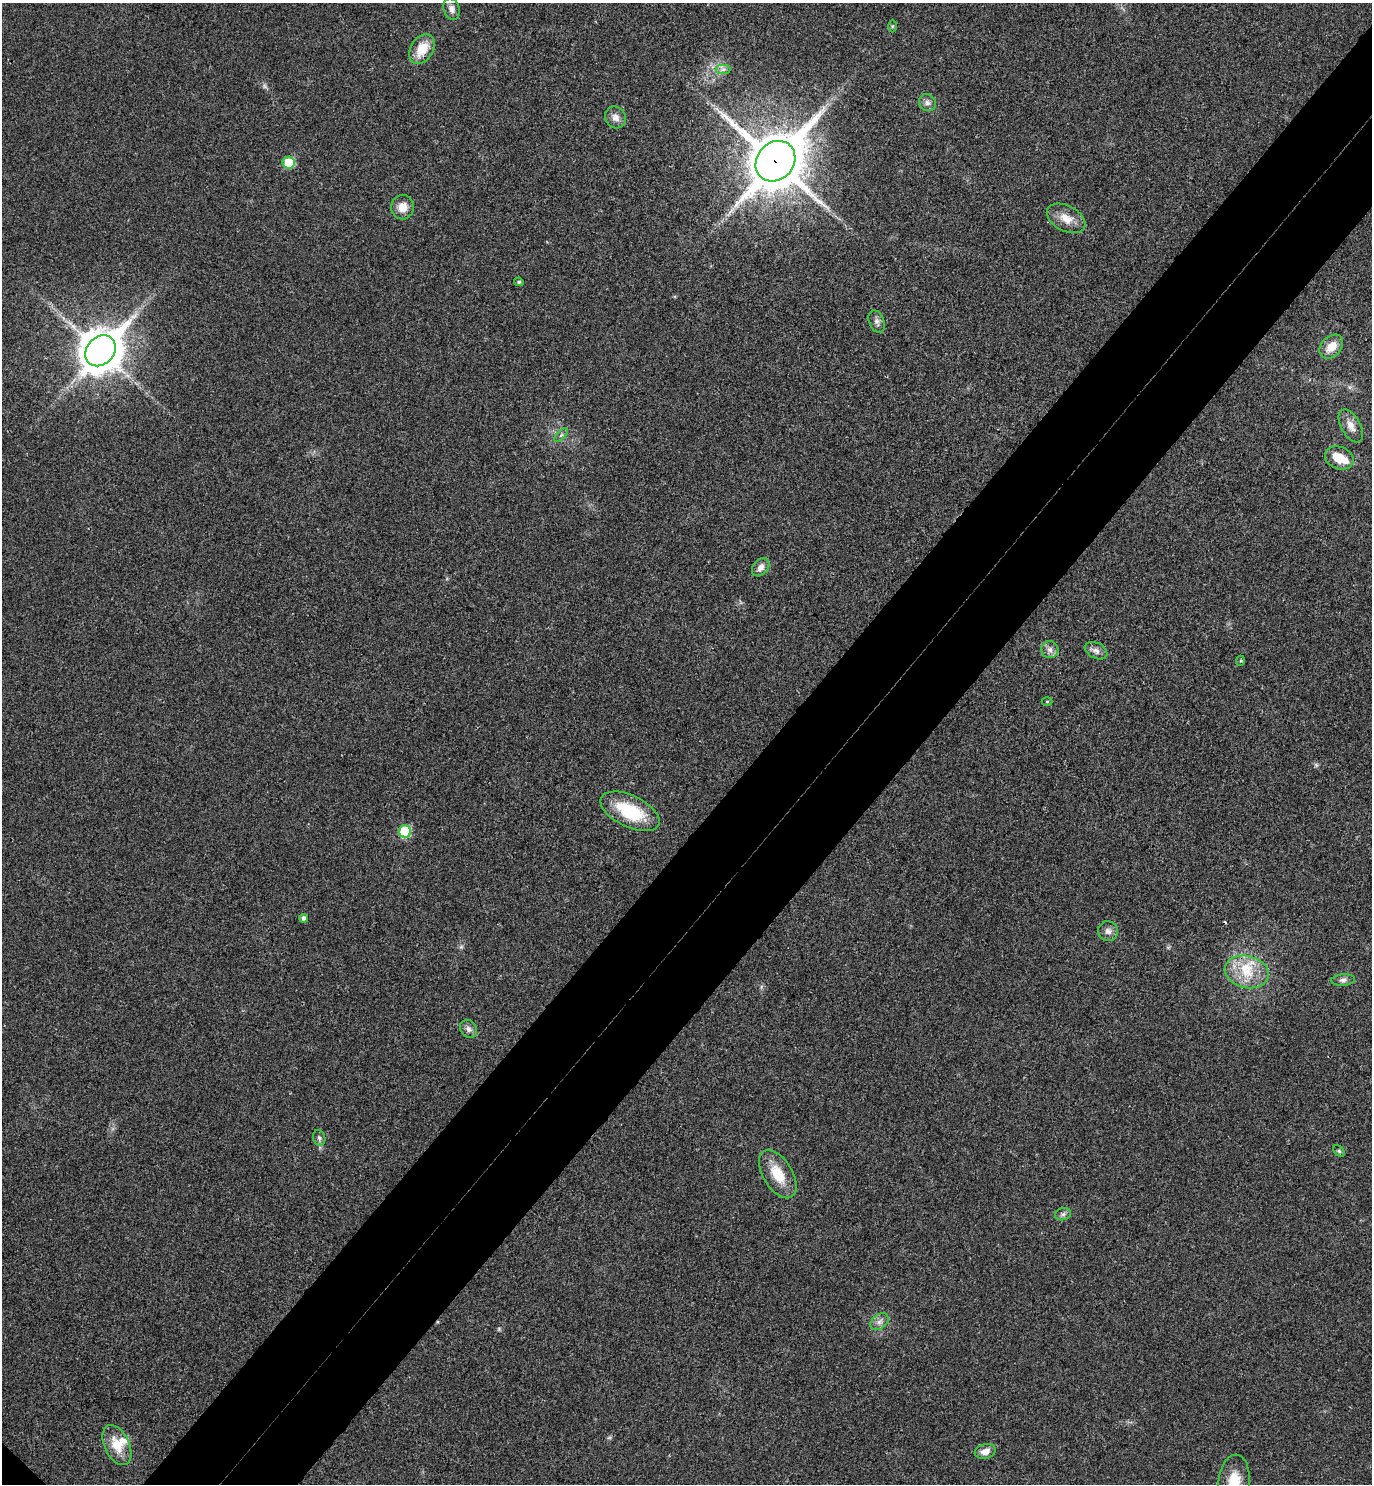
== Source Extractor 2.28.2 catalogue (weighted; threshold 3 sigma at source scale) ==
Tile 10 of 4 x 4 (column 2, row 3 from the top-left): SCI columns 1571-2940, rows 1527-3008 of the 6021 x 6015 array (HDU 1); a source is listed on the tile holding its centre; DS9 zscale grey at full resolution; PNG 1374 x 1486 px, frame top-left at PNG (2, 3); each listed source drawn as its Kron ellipse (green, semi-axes under 4 px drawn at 4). Shown black and unused: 10% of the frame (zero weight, under 3 of 4 exposures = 6% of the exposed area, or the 3 px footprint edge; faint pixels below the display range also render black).
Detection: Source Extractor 2.28.2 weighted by HDU 2 'WHT'; one run over the whole footprint, this tile lists its part. Background 0.0407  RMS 0.0068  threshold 0.0307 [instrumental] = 3 sigma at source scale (4.5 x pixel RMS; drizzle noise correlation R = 1.50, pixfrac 1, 0.05/0.05 arcsec/px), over >= 5 px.
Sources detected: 41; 1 cosmic-ray / hot-pixel residue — neither listed nor drawn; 3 inside a brighter listed object's ellipse — not listed separately; the other 37 listed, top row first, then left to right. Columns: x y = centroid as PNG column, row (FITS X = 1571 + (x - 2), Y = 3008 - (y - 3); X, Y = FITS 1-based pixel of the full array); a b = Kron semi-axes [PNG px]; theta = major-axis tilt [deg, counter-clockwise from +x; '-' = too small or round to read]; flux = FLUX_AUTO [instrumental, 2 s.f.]
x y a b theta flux
452 9 11 8 -72 3.5
892 26 6 4 89 0.82
422 49 16 11 59 14
723 69 7 4 1 1.9
927 103 9 8 - 2.8
615 117 11 10 - 4.8
775 161 21 18 48 3700
289 163 6 6 - 22
402 207 12 11 - 7
1066 218 21 12 -27 9.3
519 282 4 3 - 1.1
877 321 12 7 -68 2.9
1331 347 13 10 47 9.5
101 351 17 13 48 1900
1351 426 18 9 -60 6.3
561 435 9 3 45 1.3
1339 458 15 11 -22 12
761 567 10 7 50 4.1
1050 650 9 8 - 3.2
1096 651 12 7 -27 3.3
1240 661 5 3 - 0.77
1047 701 5 3 - 0.67
630 811 32 15 -25 36
405 831 6 6 - 36
303 918 4 4 - 2.5
1108 931 10 10 - 3.4
1247 972 22 16 -13 19
1343 980 12 5 4 2.3
468 1029 9 8 - 2.9
319 1138 8 6 -72 1.8
1339 1151 7 4 -45 1
778 1174 27 14 -59 17
1063 1214 8 6 13 1.9
879 1322 10 7 39 3.2
117 1445 21 12 -64 14
985 1451 10 7 16 4.9
1234 1482 27 15 84 18
Overlapping masked pixels (flux is a lower limit): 2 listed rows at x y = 775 161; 101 351
Isophote crosses this tile's border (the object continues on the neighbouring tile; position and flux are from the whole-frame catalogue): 1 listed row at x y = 1234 1482